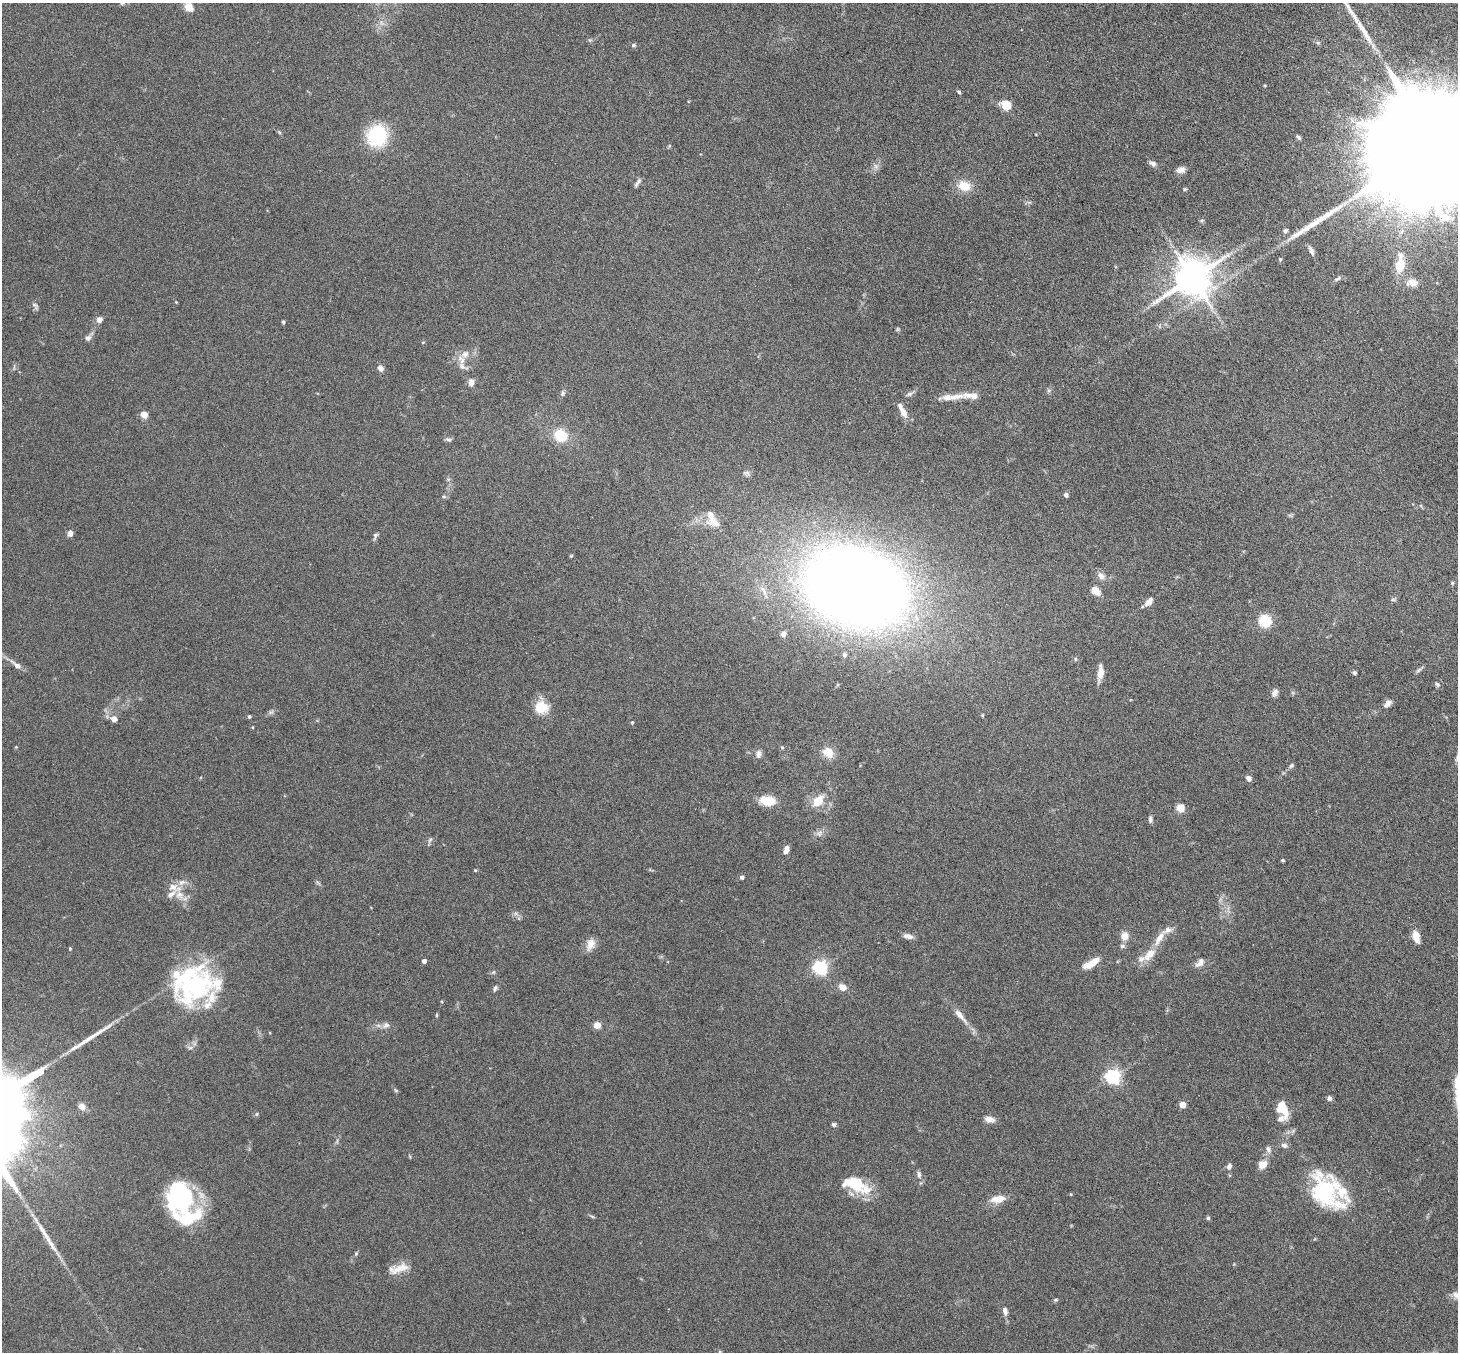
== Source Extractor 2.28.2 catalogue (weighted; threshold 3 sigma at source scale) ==
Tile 10 of 4 x 4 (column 2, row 3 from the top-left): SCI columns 1508-2963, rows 1539-2888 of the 5927 x 5916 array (HDU 1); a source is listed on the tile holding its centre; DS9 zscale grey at full resolution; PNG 1460 x 1354 px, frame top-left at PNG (2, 3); no overlay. Nothing masked; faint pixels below the display range render black.
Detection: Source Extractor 2.28.2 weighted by HDU 2 'WHT'; one run over the whole footprint, this tile lists its part. Background 0.12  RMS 0.0045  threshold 0.0185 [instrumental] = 3 sigma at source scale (4.09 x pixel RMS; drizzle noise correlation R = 1.36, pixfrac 0.8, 0.05/0.05 arcsec/px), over >= 5 px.
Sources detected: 159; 1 too faint to see at this stretch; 1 inside a brighter object's white glare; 3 long thin detections or spike segments (spike, bleed or trail) — not listed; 18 inside a brighter listed object's ellipse — not listed separately; the other 136 listed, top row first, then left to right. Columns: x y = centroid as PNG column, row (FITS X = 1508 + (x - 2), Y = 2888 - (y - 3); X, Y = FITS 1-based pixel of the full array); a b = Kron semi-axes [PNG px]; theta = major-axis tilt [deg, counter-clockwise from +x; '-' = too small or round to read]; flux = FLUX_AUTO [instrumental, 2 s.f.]
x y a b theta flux
122 3 7 6 - 0.94
189 7 9 7 -54 4.7
1363 31 52 8 -58 9.6
590 40 6 4 -43 0.55
1318 43 6 5 - 0.69
633 45 6 5 - 0.71
959 92 5 4 - 0.57
1006 105 11 10 - 5.5
279 132 6 4 -46 0.5
377 135 16 15 - 34
1298 137 6 3 -50 0.78
1438 143 102 23 30 42000
669 146 6 3 72 0.42
1153 164 9 6 -34 1.4
876 166 8 6 -68 1.3
1181 170 11 7 8 2.2
638 182 15 4 55 1.2
964 186 18 14 -18 6
1185 189 5 4 - 0.49
1029 202 7 4 -18 0.66
1285 230 6 5 - 0.87
1311 251 12 5 -67 1.6
1400 264 18 8 84 10
1192 278 12 10 39 1200
1337 279 11 5 31 0.94
1412 282 15 9 -5 3.3
176 302 4 4 - 0.31
35 305 10 6 -49 1
99 320 6 5 - 2.6
283 322 4 3 - 0.72
898 329 6 5 - 0.5
88 338 8 7 - 1.4
423 342 5 4 - 0.38
461 359 15 9 -59 3.3
380 368 7 5 -63 2.1
471 382 9 6 88 2.3
563 393 8 6 80 0.95
909 394 9 6 20 1.1
971 396 24 8 -5 4.5
947 397 13 9 3 2.8
904 413 9 6 -67 3.4
144 415 7 7 - 3.1
560 435 14 12 -29 11
448 439 9 5 -17 0.84
747 473 12 6 -22 1.2
1066 495 5 5 - 1.1
444 497 6 4 0 0.58
715 523 28 11 -8 6.1
70 533 7 5 88 1.9
375 536 10 5 73 0.99
571 556 5 3 - 0.38
1101 576 12 8 -45 2.2
1452 583 5 5 - 0.49
855 587 67 48 -19 780
1096 591 12 8 -43 3.3
1393 599 6 5 - 0.65
1149 602 11 6 48 2.7
1265 621 11 10 - 12
783 634 6 5 - 1.9
844 655 6 5 - 0.86
1075 659 5 5 - 0.54
16 665 16 6 -38 2.6
1418 670 9 5 37 0.86
1100 673 17 6 85 4.2
1354 673 4 3 - 0.88
1437 684 8 4 -45 0.71
1274 693 10 7 58 1.6
1388 703 11 7 42 1.9
541 707 14 14 - 9.7
271 712 7 6 - 0.92
249 716 4 4 - 0.68
113 719 7 7 - 2.5
632 722 4 3 - 0.46
782 747 5 5 - 0.47
828 752 10 9 - 7.4
758 754 10 7 80 1.8
1291 766 7 5 39 0.79
1248 778 6 5 - 1.8
768 801 13 8 -8 10
818 801 9 7 48 9.2
1180 808 8 7 - 3.9
1150 819 8 5 -86 0.98
819 833 10 7 18 1.7
430 840 9 5 65 0.82
786 850 9 6 76 2.3
1283 860 4 3 - 0.46
475 870 4 3 - 0.36
742 877 5 5 - 0.89
182 882 11 8 23 2.4
318 883 7 4 -20 0.59
180 895 14 11 -53 4.8
1167 930 16 7 18 2.3
908 936 10 6 -10 2.3
1124 936 6 5 - 6.4
1416 936 10 6 -76 7.4
590 944 17 10 70 3.6
1122 946 7 6 - 0.85
70 948 4 4 - 0.36
1149 955 22 10 43 5.7
424 961 4 4 - 1.5
1091 963 17 6 31 7
1198 964 10 7 32 1.8
820 967 6 6 - 95
193 985 46 41 5 58
842 987 7 6 - 3.7
495 988 8 5 65 0.84
436 1015 5 3 - 0.44
960 1015 28 7 -50 4.3
386 1025 10 7 21 1.7
597 1025 7 7 - 2.9
1113 1076 6 6 - 100
396 1090 6 4 -33 0.52
1329 1098 7 5 -77 0.98
1182 1105 5 4 - 6.2
82 1106 7 6 - 3.1
1283 1111 18 12 -45 5.8
257 1114 6 4 88 0.49
989 1119 13 7 -10 2.4
834 1124 5 4 - 0.93
1284 1145 9 6 -9 1.3
1268 1149 10 6 -60 1.4
1262 1164 10 9 - 3.9
1229 1166 8 6 66 1.4
919 1174 10 5 -80 1.3
855 1184 30 17 -20 15
1325 1192 42 29 -48 39
1071 1194 4 3 - 0.37
180 1197 33 27 -88 46
998 1199 16 8 8 5.5
1208 1218 5 5 - 0.61
356 1254 6 5 - 0.54
400 1268 28 10 19 5.4
1457 1295 13 10 -26 2.4
1056 1300 6 4 19 0.57
1005 1311 12 6 -80 1.9
720 1352 5 3 - 0.36
Isophote crosses this tile's border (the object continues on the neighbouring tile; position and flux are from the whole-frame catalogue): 4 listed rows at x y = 122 3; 1438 143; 1457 1295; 720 1352